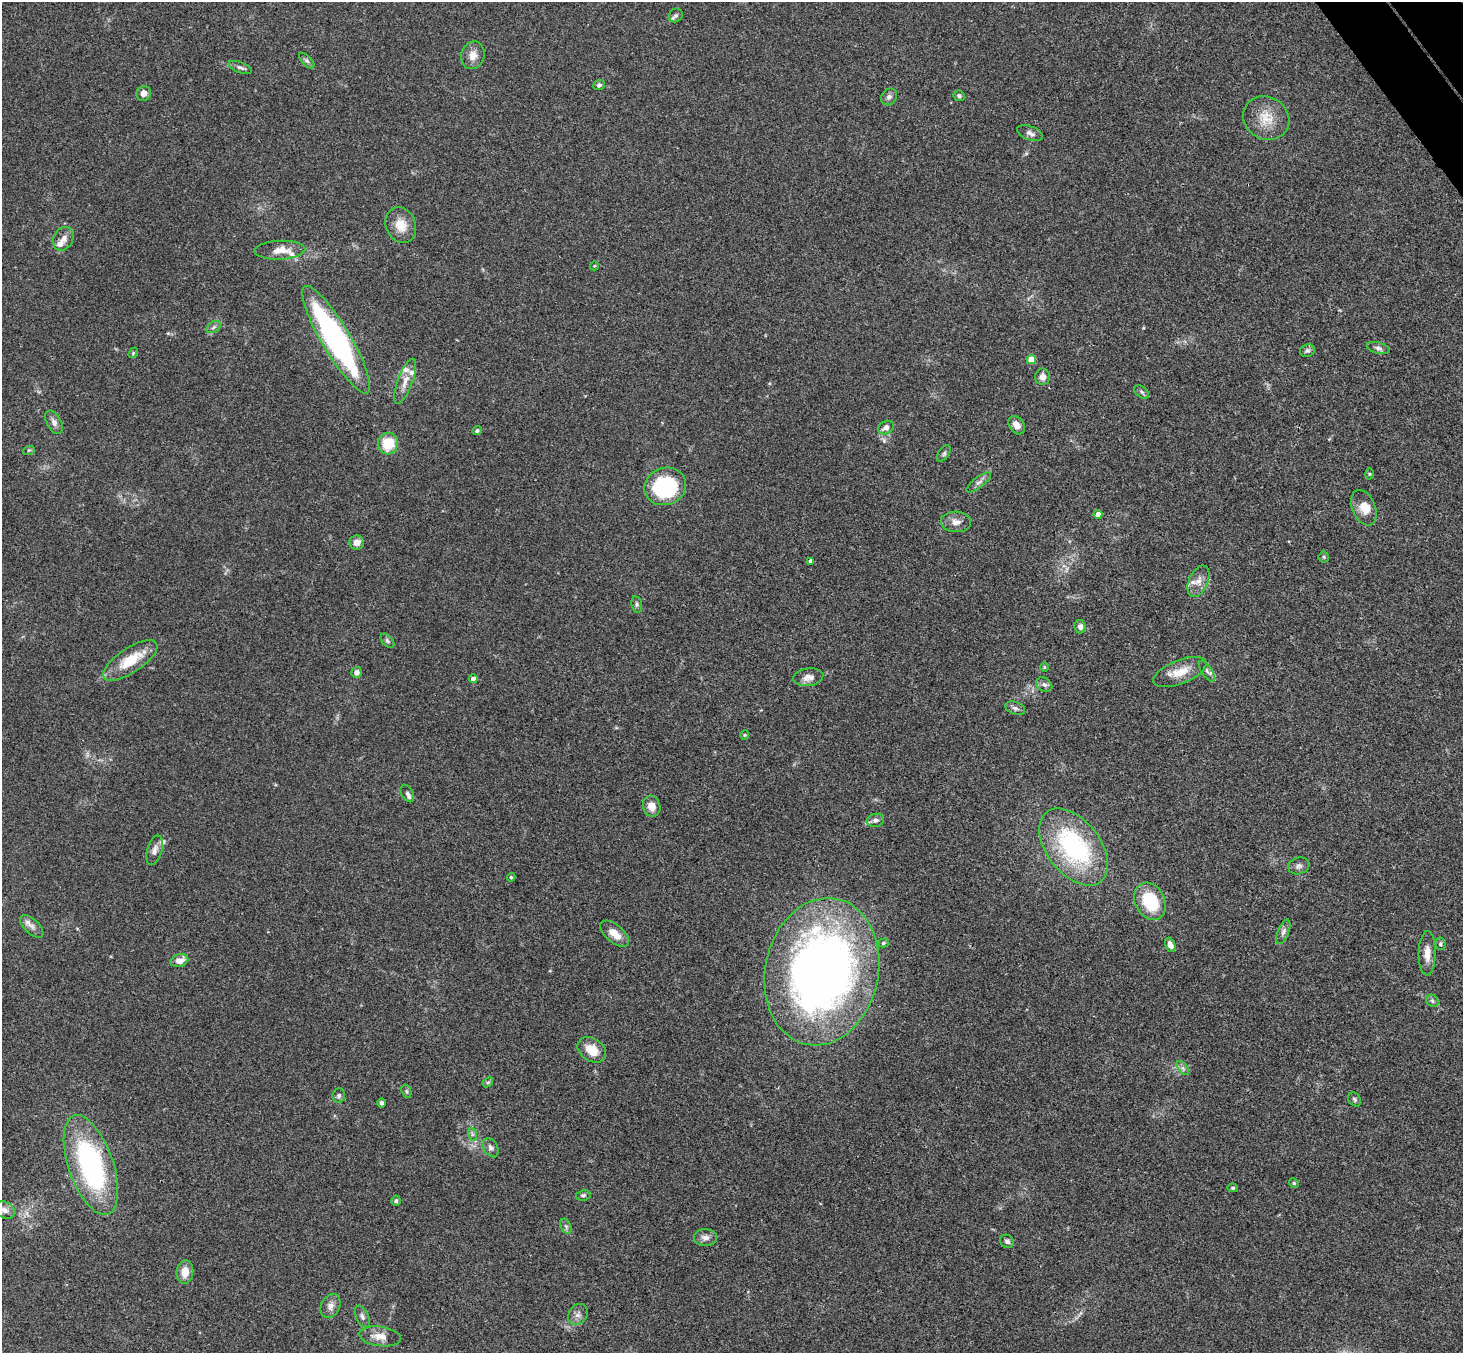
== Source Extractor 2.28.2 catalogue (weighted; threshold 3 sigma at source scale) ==
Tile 10 of 4 x 4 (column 2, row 3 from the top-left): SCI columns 1515-2975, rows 1682-3032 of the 5948 x 5929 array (HDU 1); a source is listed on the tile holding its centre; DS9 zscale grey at full resolution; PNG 1465 x 1355 px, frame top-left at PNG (2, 2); each listed source drawn as its Kron ellipse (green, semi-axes under 4 px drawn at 4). Shown black and unused: <1% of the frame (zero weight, under 3 of 4 exposures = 6% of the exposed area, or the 3 px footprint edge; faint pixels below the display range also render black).
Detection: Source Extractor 2.28.2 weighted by HDU 2 'WHT'; one run over the whole footprint, this tile lists its part. Background 0.167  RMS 0.0073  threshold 0.0327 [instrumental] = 3 sigma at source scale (4.5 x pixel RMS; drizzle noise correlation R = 1.50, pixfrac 1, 0.05/0.05 arcsec/px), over >= 5 px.
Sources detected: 99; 5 inside a brighter listed object's ellipse — not listed separately; the other 94 listed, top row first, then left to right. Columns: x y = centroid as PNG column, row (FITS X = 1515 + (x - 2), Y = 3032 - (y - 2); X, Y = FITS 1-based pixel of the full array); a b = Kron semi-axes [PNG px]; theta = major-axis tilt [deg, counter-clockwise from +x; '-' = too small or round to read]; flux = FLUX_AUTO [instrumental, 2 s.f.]
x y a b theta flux
676 15 7 6 - 1.9
473 55 14 11 75 6.5
307 61 10 5 -45 1.8
240 67 12 5 -20 2.2
599 85 6 5 - 1.6
144 93 7 7 - 4.2
959 96 6 5 - 1.5
889 97 9 7 49 2.4
1266 118 24 21 -32 16
1030 133 13 6 -20 3
401 225 18 15 -67 11
63 239 12 9 60 4.8
280 250 25 9 2 9.6
594 266 4 3 - 0.67
214 327 8 5 37 1.6
336 340 62 14 -59 170
1378 348 12 5 -13 2.5
1307 351 7 6 - 1.9
133 353 5 4 - 0.9
1031 359 5 4 - 16
1042 377 8 7 - 4.3
405 381 24 7 70 7.7
1142 392 8 5 -37 1.7
54 422 12 7 -62 3.7
1017 425 10 7 -53 5.8
886 427 8 6 27 3.8
477 431 5 4 - 1.3
388 444 11 10 - 20
29 450 6 4 17 0.84
944 454 9 5 53 1.7
1369 474 5 3 - 0.75
979 482 15 5 37 3.2
665 486 21 18 21 62
1364 508 18 11 -67 9.7
1098 514 4 4 - 5.4
956 522 15 10 -4 5.7
357 542 7 7 - 4.7
1324 557 5 5 - 1.1
811 561 4 4 - 2.9
1198 581 16 9 66 6.2
637 604 8 5 -80 1.7
1080 627 6 6 - 2.6
387 641 8 5 -47 1.5
130 660 31 12 34 22
1044 667 5 3 - 0.61
1207 671 12 5 -57 2.5
357 672 5 5 - 3.3
1180 672 28 12 22 13
808 677 15 9 8 5
473 679 4 4 - 4.2
1044 684 8 6 -36 2.4
1015 708 10 6 -19 2.3
745 735 5 4 - 0.74
407 793 9 5 -61 2.3
652 806 11 8 -73 6.9
875 820 9 6 12 2.8
1074 847 44 26 -52 99
155 850 15 7 75 4.2
1299 866 11 8 17 2.7
511 877 4 3 - 0.99
1150 901 19 15 -63 35
32 926 14 7 -43 3.8
1283 932 13 5 67 2.7
615 934 17 9 -40 8.5
883 943 5 4 - 1.2
1440 944 6 5 - 1.3
1170 945 7 5 -65 4.6
1427 953 22 8 89 7.3
179 961 9 6 16 5.7
822 972 74 56 78 510
1432 1001 7 5 -45 1.4
592 1050 15 11 -35 11
1183 1068 8 4 -53 1.8
488 1082 6 4 41 1.2
406 1091 7 4 -73 1.2
339 1096 7 6 - 1.8
1355 1099 7 6 - 1.5
381 1103 5 4 - 2.1
472 1134 7 4 -72 1.4
491 1148 10 7 -59 2.5
91 1165 52 22 -71 140
1294 1183 5 4 - 0.88
1233 1188 5 4 - 1.1
583 1195 7 5 10 1.4
396 1201 5 4 - 1.4
4 1210 11 8 -25 4
566 1226 8 5 -64 1.7
705 1238 11 8 0 4.1
1007 1241 7 6 - 2.2
185 1272 12 8 84 8.1
330 1306 12 9 63 4.4
578 1314 11 9 54 3.6
362 1317 11 6 -65 2.4
380 1336 21 9 -8 8.1
Isophote crosses this tile's border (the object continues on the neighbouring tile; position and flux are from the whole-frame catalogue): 1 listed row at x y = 4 1210